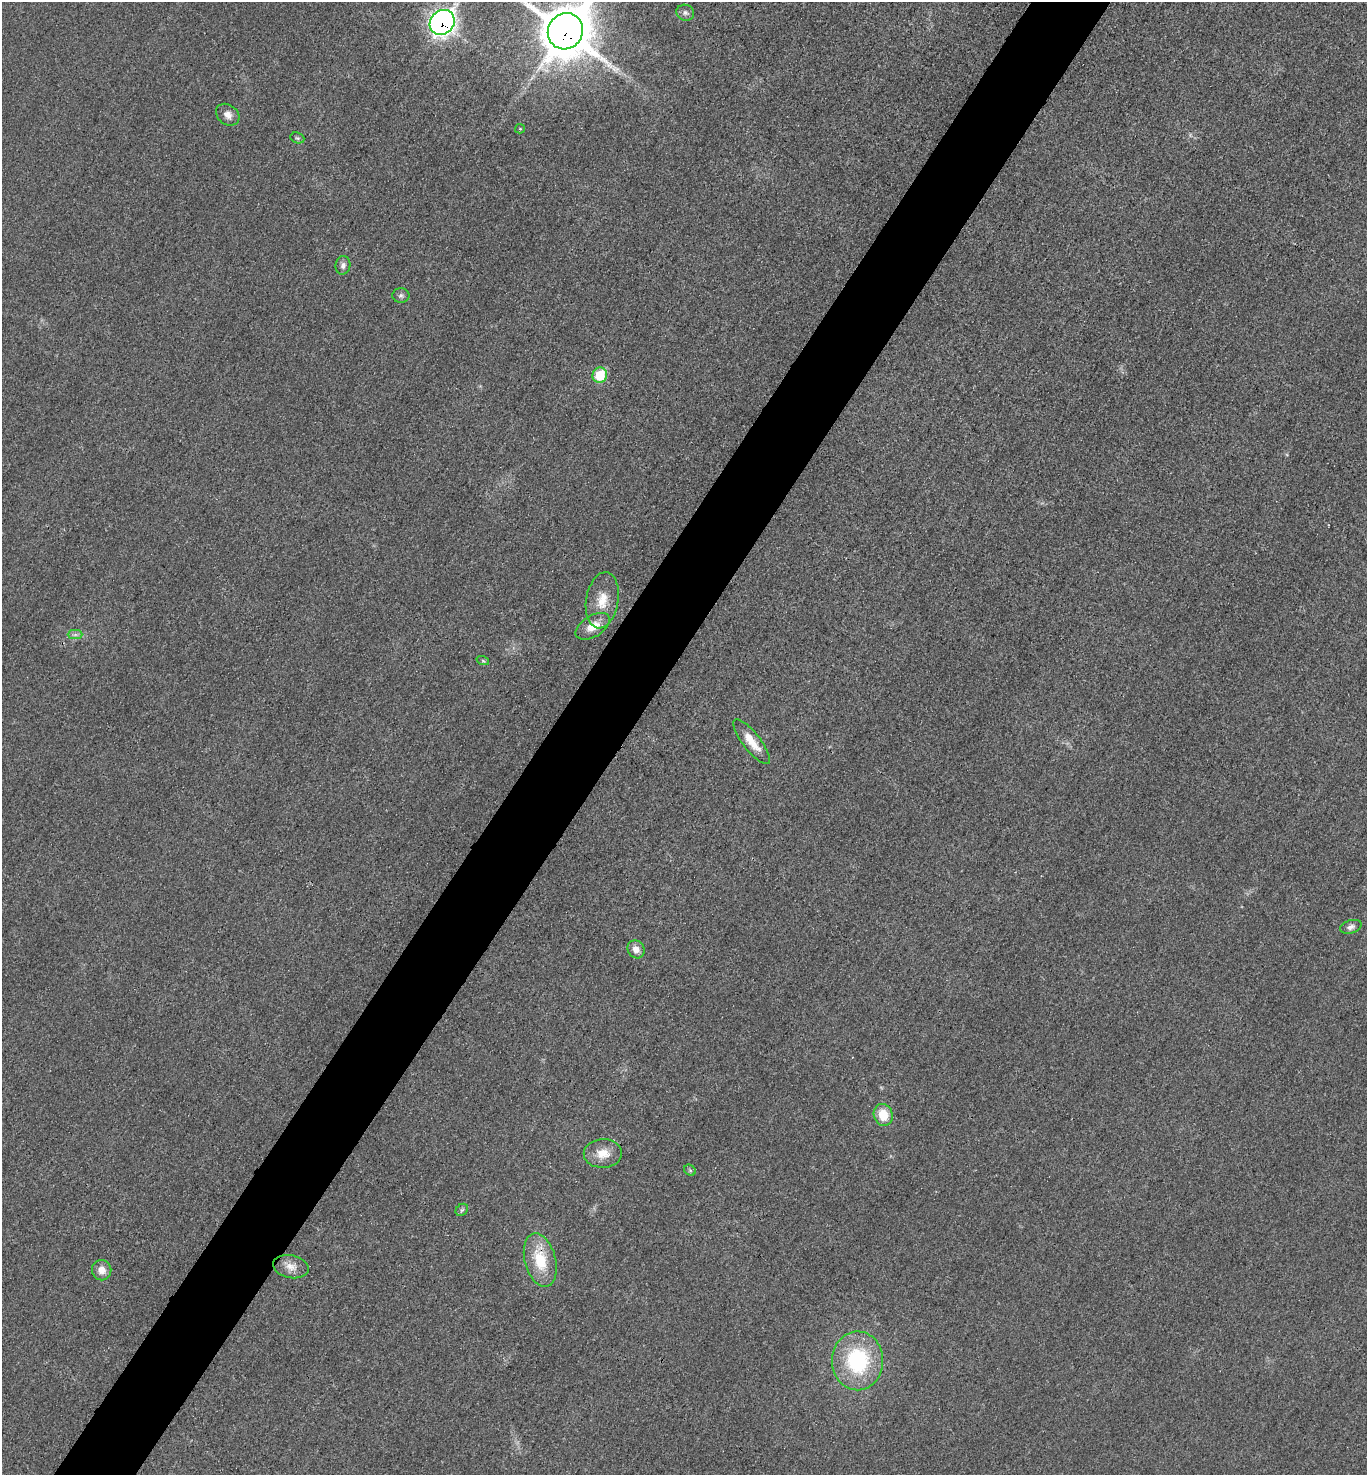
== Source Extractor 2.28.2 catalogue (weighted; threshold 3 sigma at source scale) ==
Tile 7 of 4 x 4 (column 3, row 2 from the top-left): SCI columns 2893-4257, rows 2960-4432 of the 5923 x 5917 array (HDU 1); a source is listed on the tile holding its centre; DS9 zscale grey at full resolution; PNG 1369 x 1477 px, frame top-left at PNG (2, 2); each listed source drawn as its Kron ellipse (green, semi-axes under 4 px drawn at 4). Shown black and unused: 6% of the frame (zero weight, under 3 of 4 exposures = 1% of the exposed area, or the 3 px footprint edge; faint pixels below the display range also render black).
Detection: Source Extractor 2.28.2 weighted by HDU 2 'WHT'; one run over the whole footprint, this tile lists its part. Background 0.0209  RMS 0.0058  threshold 0.0262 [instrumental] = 3 sigma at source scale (4.5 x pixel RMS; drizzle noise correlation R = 1.50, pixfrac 1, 0.05/0.05 arcsec/px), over >= 5 px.
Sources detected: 25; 1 too faint to see at this stretch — neither listed nor drawn; the other 24 listed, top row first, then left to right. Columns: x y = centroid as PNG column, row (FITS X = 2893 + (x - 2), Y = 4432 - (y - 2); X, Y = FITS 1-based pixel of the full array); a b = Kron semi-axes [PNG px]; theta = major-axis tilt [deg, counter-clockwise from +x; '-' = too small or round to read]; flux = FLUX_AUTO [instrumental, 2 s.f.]
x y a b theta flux
685 13 9 8 - 2.2
442 22 13 11 46 330
565 31 18 17 - 3000
228 115 12 10 -38 4.3
520 129 5 4 - 0.7
297 138 7 5 -20 1
343 265 9 7 82 2.2
401 295 8 7 - 1.7
600 375 7 7 - 23
602 600 28 16 81 13
593 626 19 10 31 8.2
75 635 7 4 1 1.5
483 661 6 4 -19 0.79
752 742 27 8 -52 10
1351 927 11 6 17 2.2
636 949 9 8 - 4.9
883 1115 11 9 -72 13
603 1153 19 14 1 9.5
690 1170 6 5 - 0.88
462 1210 7 5 45 0.99
540 1260 27 15 -75 21
291 1267 18 11 -12 6.2
102 1270 10 9 - 5.6
857 1361 29 25 -89 56
Overlapping masked pixels (flux is a lower limit): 3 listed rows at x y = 442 22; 565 31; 540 1260
Isophote crosses this tile's border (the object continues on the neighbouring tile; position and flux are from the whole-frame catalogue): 1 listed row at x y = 565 31